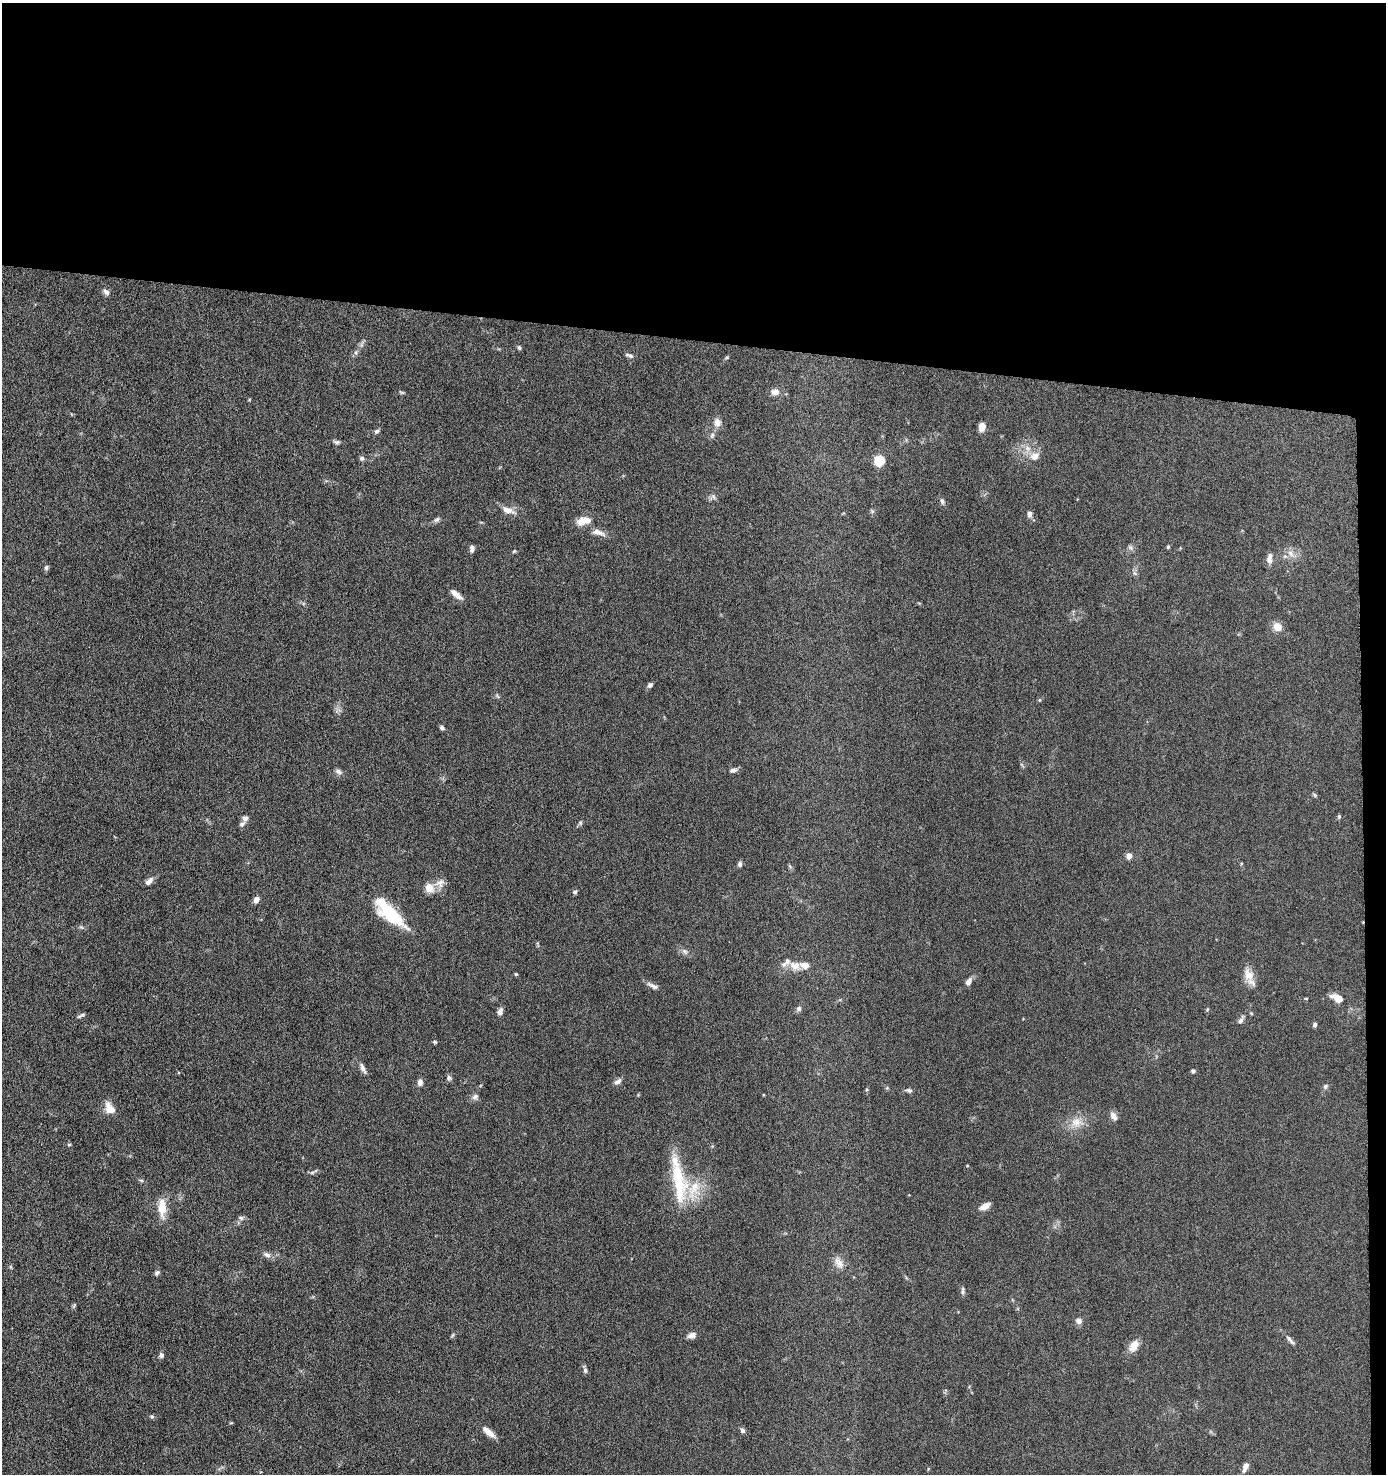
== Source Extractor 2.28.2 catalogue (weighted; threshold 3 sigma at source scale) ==
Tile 3 of 3 x 3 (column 3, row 1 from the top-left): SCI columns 2879-4262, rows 2949-4420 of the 4507 x 4427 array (HDU 1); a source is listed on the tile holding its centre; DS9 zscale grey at full resolution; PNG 1388 x 1476 px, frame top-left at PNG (2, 3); no overlay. Shown black and unused: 24% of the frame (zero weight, under 6 of 11 exposures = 3% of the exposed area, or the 3 px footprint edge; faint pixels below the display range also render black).
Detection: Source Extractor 2.28.2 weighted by HDU 2 'WHT'; one run over the whole footprint, this tile lists its part. Background 0.0677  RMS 0.0054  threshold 0.022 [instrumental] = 3 sigma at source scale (4.09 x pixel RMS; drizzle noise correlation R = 1.36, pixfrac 0.8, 0.05/0.05 arcsec/px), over >= 5 px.
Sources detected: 104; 5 inside a brighter listed object's ellipse — not listed separately; the other 99 listed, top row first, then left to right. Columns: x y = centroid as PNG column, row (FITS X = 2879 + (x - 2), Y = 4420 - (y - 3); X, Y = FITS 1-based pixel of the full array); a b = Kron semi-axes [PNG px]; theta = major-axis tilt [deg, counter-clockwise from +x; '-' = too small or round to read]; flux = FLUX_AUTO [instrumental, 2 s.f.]
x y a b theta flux
106 292 10 6 -44 1.7
519 348 5 5 - 0.87
356 352 7 5 -85 1
629 355 10 4 -20 1.3
727 357 6 3 19 0.52
402 392 8 4 -9 0.67
775 392 11 9 -2 2.7
717 422 12 10 88 3.1
982 427 8 6 84 4
377 431 7 5 12 1
712 435 8 6 69 1.3
337 442 9 5 -12 1.1
1027 448 8 6 -12 1.9
1035 456 12 9 18 4.1
362 458 7 6 - 1.1
880 460 5 5 - 34
713 497 8 4 -46 1.1
942 501 8 5 -75 1.1
508 510 19 8 -19 4.2
1030 514 8 6 -90 1.6
437 520 9 6 32 1.2
583 521 18 9 15 5.9
598 532 21 8 -15 3.8
1131 547 8 5 -45 1.1
1168 547 5 4 - 0.58
472 548 8 5 88 1.6
514 551 5 4 - 0.51
1291 553 11 7 -51 2.9
1269 558 15 7 87 2.6
46 568 7 5 75 0.95
1134 573 7 4 -88 0.99
456 594 17 6 -39 3.4
1277 627 10 9 - 4.9
650 685 7 5 44 1.4
497 696 8 3 -46 0.66
1039 700 5 3 - 0.43
442 728 5 5 - 1.2
733 770 10 6 13 1.6
338 771 11 6 -29 1.5
1315 795 7 4 -38 0.76
1339 816 6 4 -71 0.69
245 818 7 6 - 1.7
580 823 6 5 - 0.79
242 824 9 5 44 1.3
1129 856 4 4 - 5.9
740 864 7 5 87 1.2
149 881 12 6 45 2.3
440 883 14 11 26 3.5
429 888 9 8 - 5.8
575 892 6 5 - 1.1
256 899 6 5 - 3.3
390 913 38 13 -43 28
685 951 9 6 -41 1.6
795 966 16 11 -16 5.1
516 974 4 4 - 0.52
1248 975 19 12 -63 5.7
969 981 8 6 60 2.4
653 986 16 6 -27 2.1
1337 998 15 8 -26 5.1
799 1009 6 6 - 1.4
500 1011 9 6 70 1.9
1251 1013 5 4 - 0.48
81 1016 11 3 27 0.96
1241 1020 13 5 61 1.5
1315 1025 5 5 - 1.1
435 1042 6 4 -15 0.67
363 1068 15 6 -66 2.1
1193 1071 5 5 - 0.78
449 1078 7 6 - 1.2
420 1082 8 6 89 1.7
617 1082 11 6 36 1.8
1326 1086 7 6 - 1.1
909 1090 9 5 -14 1.2
475 1097 9 6 38 1.6
110 1108 16 10 -54 5.1
1113 1116 11 7 -58 2.5
1077 1122 19 13 -2 6.5
69 1144 5 3 - 0.52
312 1172 7 4 19 0.75
141 1180 6 4 -19 0.64
678 1181 58 17 -80 26
985 1206 11 6 28 4.2
162 1208 21 8 -88 8.6
241 1218 9 5 -1 1.3
267 1255 11 7 -22 2.1
839 1263 19 9 -57 3.9
157 1273 7 5 54 1.1
963 1291 9 5 -90 1.2
74 1306 8 3 45 0.63
1079 1321 7 7 - 2.1
692 1335 10 7 15 2.3
1290 1340 17 5 -47 1.9
1134 1346 16 10 58 4.6
161 1355 7 6 - 1.3
585 1370 7 5 -75 1
152 1416 6 5 - 0.75
742 1430 6 5 - 1.4
489 1432 17 6 -41 4.5
1245 1467 10 5 69 3.4